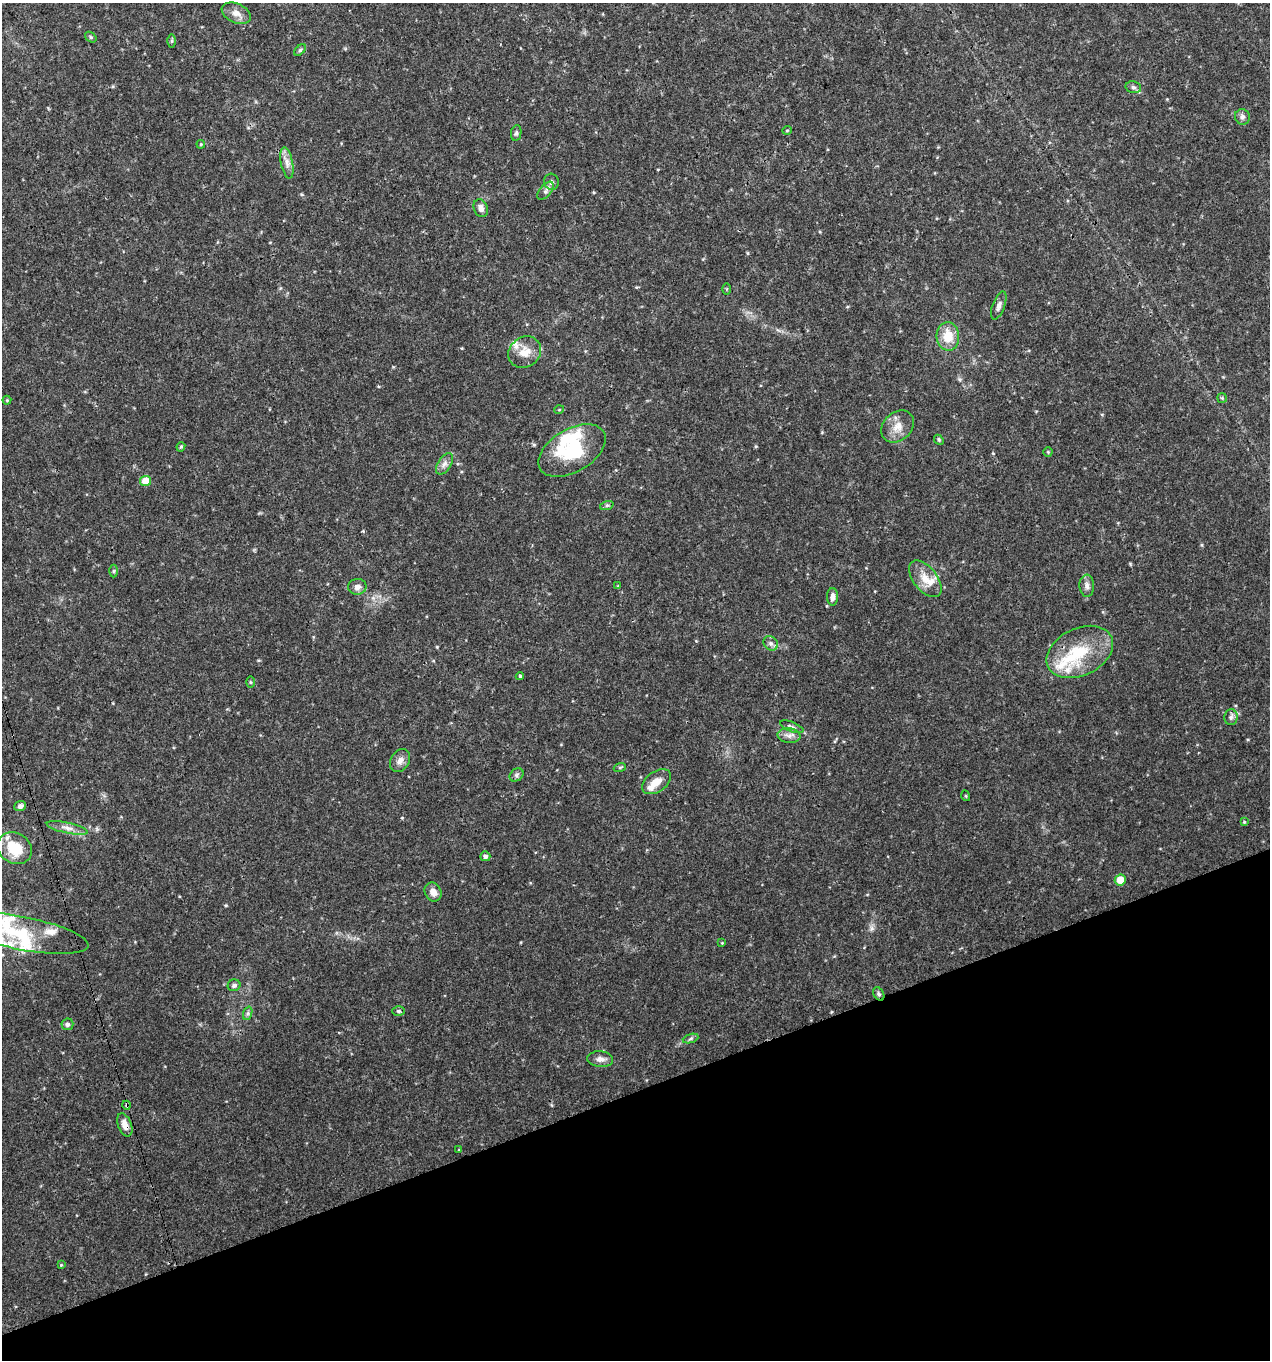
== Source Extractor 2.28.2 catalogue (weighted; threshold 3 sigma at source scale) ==
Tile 14 of 4 x 4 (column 2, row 4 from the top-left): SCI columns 1392-2659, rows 3-1360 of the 5270 x 5440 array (HDU 1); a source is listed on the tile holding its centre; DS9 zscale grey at full resolution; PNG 1272 x 1362 px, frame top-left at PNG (2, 3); each listed source drawn as its Kron ellipse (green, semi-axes under 4 px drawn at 4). Shown black and unused: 20% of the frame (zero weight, under 3 of 4 exposures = <1% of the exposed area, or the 3 px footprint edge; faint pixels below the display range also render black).
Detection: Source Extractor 2.28.2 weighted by HDU 2 'WHT'; one run over the whole footprint, this tile lists its part. Background 0.03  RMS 0.0037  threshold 0.0167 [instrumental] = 3 sigma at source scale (4.5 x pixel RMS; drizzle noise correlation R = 1.50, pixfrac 1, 0.0396/0.0396 arcsec/px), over >= 5 px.
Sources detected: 81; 3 inside a brighter object's white glare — neither listed nor drawn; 12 inside a brighter listed object's ellipse — not listed separately; the other 66 listed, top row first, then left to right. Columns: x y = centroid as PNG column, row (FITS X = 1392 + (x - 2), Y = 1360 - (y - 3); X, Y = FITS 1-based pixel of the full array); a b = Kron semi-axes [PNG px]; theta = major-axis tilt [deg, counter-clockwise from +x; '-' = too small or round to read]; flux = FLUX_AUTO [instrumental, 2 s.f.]
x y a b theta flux
236 13 15 9 -25 3
91 37 6 4 -37 0.58
172 41 6 4 89 0.56
300 50 7 4 45 0.59
1133 87 8 5 -13 1
1242 117 8 7 - 1.3
787 130 5 3 - 0.31
516 133 8 5 80 0.76
201 144 4 3 - 0.35
287 163 16 6 -79 2.3
551 182 8 7 - 1
546 191 11 5 50 1.3
481 208 9 7 -67 1.9
727 289 5 3 - 0.37
999 306 15 6 70 1.6
948 336 14 11 -86 7.3
525 352 17 15 39 5.2
1222 398 5 5 - 0.43
7 400 4 4 - 0.36
559 410 5 3 - 0.3
898 426 18 14 42 4.6
939 440 6 4 -48 0.48
181 447 5 4 - 0.47
572 451 37 21 31 21
1048 452 4 4 - 0.36
444 464 12 6 58 1.8
145 481 5 5 - 5.7
607 505 7 4 18 0.63
114 571 6 4 89 0.51
925 579 21 12 -52 5.5
618 586 4 4 - 0.3
1087 586 11 7 -87 1.6
357 587 9 8 - 1.9
833 597 8 5 -90 1.5
771 643 8 6 -44 1.1
1080 652 35 23 26 18
520 676 4 4 - 0.52
250 682 5 3 - 0.39
1231 717 8 6 87 1.1
792 727 12 5 -22 1.1
789 736 11 7 -6 1.8
400 761 12 9 57 2.2
620 767 6 4 19 0.45
517 775 7 6 - 0.89
656 782 16 10 36 4.1
966 796 5 3 - 0.36
20 806 6 5 - 1.4
1244 822 4 4 - 0.33
67 828 21 5 -12 2.5
15 848 18 15 -30 11
485 856 5 5 - 1
1120 880 5 5 - 5
433 892 10 8 -60 2.5
22 933 67 16 -11 21
722 943 4 4 - 0.31
234 985 6 6 - 1.2
879 994 7 5 -61 0.73
398 1011 6 5 - 0.76
248 1013 7 4 72 0.68
67 1024 6 6 - 1.1
690 1039 8 3 19 0.71
600 1059 13 8 -5 1.9
127 1105 4 3 - 1.4
125 1125 12 6 -68 2.8
459 1150 3 3 - 0.28
61 1265 4 4 - 0.32
Overlapping masked pixels (flux is a lower limit): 2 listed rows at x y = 127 1105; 125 1125
Isophote crosses this tile's border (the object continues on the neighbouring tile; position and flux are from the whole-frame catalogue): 2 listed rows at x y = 15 848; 22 933